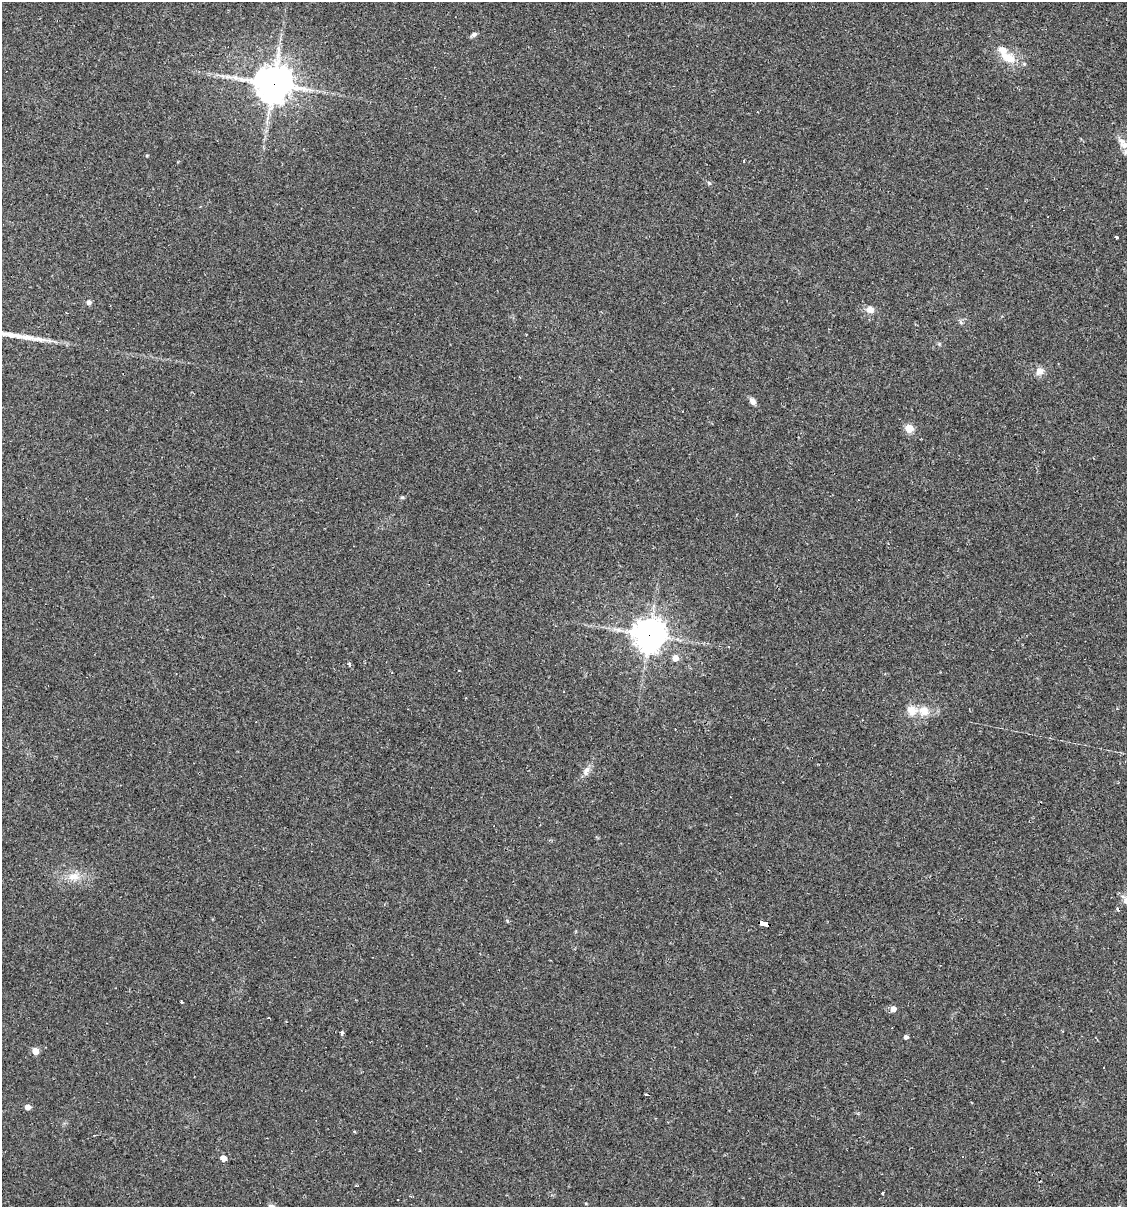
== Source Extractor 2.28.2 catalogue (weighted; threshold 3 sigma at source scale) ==
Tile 6 of 4 x 4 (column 2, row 2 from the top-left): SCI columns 1239-2363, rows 2412-3616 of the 4843 x 4822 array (HDU 1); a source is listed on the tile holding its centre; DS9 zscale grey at full resolution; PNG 1129 x 1209 px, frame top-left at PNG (2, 2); no overlay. Shown black and unused: <1% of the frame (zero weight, under 2 of 3 exposures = <1% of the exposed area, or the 3 px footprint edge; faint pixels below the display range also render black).
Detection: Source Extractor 2.28.2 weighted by HDU 2 'WHT'; one run over the whole footprint, this tile lists its part. Background 0.0907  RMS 0.006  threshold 0.0272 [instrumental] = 3 sigma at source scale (4.5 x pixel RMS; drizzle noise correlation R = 1.50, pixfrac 1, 0.05/0.05 arcsec/px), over >= 5 px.
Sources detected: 46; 8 cosmic-ray / hot-pixel residue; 1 long thin detection or spike segment (spike, bleed or trail) — not listed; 3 inside a brighter listed object's ellipse — not listed separately; the other 34 listed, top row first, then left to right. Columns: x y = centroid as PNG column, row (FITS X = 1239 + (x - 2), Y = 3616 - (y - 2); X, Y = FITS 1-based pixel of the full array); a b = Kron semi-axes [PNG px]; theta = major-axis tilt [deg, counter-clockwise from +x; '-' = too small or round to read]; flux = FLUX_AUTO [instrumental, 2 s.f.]
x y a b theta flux
474 34 8 5 32 1.5
1008 57 21 11 -26 11
273 84 13 12 - 1200
1125 145 13 9 1 4.5
147 155 4 4 - 0.62
744 161 3 2 - 0.67
709 183 7 4 -45 0.84
1116 237 4 3 - 11
89 302 6 6 - 2
870 310 10 9 - 3.8
1039 371 10 9 - 4
753 401 9 6 -51 2.6
909 428 5 5 - 23
402 497 6 4 0 0.78
649 634 10 10 - 870
728 647 3 3 - 0.48
675 658 5 5 - 5.6
349 664 4 4 - 1.5
924 711 13 12 - 7.4
586 771 15 7 71 3.4
73 876 16 10 6 6.7
507 921 5 4 - 0.74
764 924 9 4 -12 160
182 1002 3 2 - 1.3
893 1009 5 5 - 4.5
342 1033 4 3 - 2.7
906 1037 4 4 - 1.8
35 1051 5 4 - 9.5
646 1094 4 2 - 0.68
27 1107 5 4 - 4.1
354 1131 4 3 - 0.53
223 1158 5 4 - 7.4
883 1193 3 2 - 0.59
410 1196 3 3 - 0.61
Overlapping masked pixels (flux is a lower limit): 3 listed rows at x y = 273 84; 649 634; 764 924
Isophote crosses this tile's border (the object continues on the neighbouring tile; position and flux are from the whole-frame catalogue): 1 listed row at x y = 1125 145